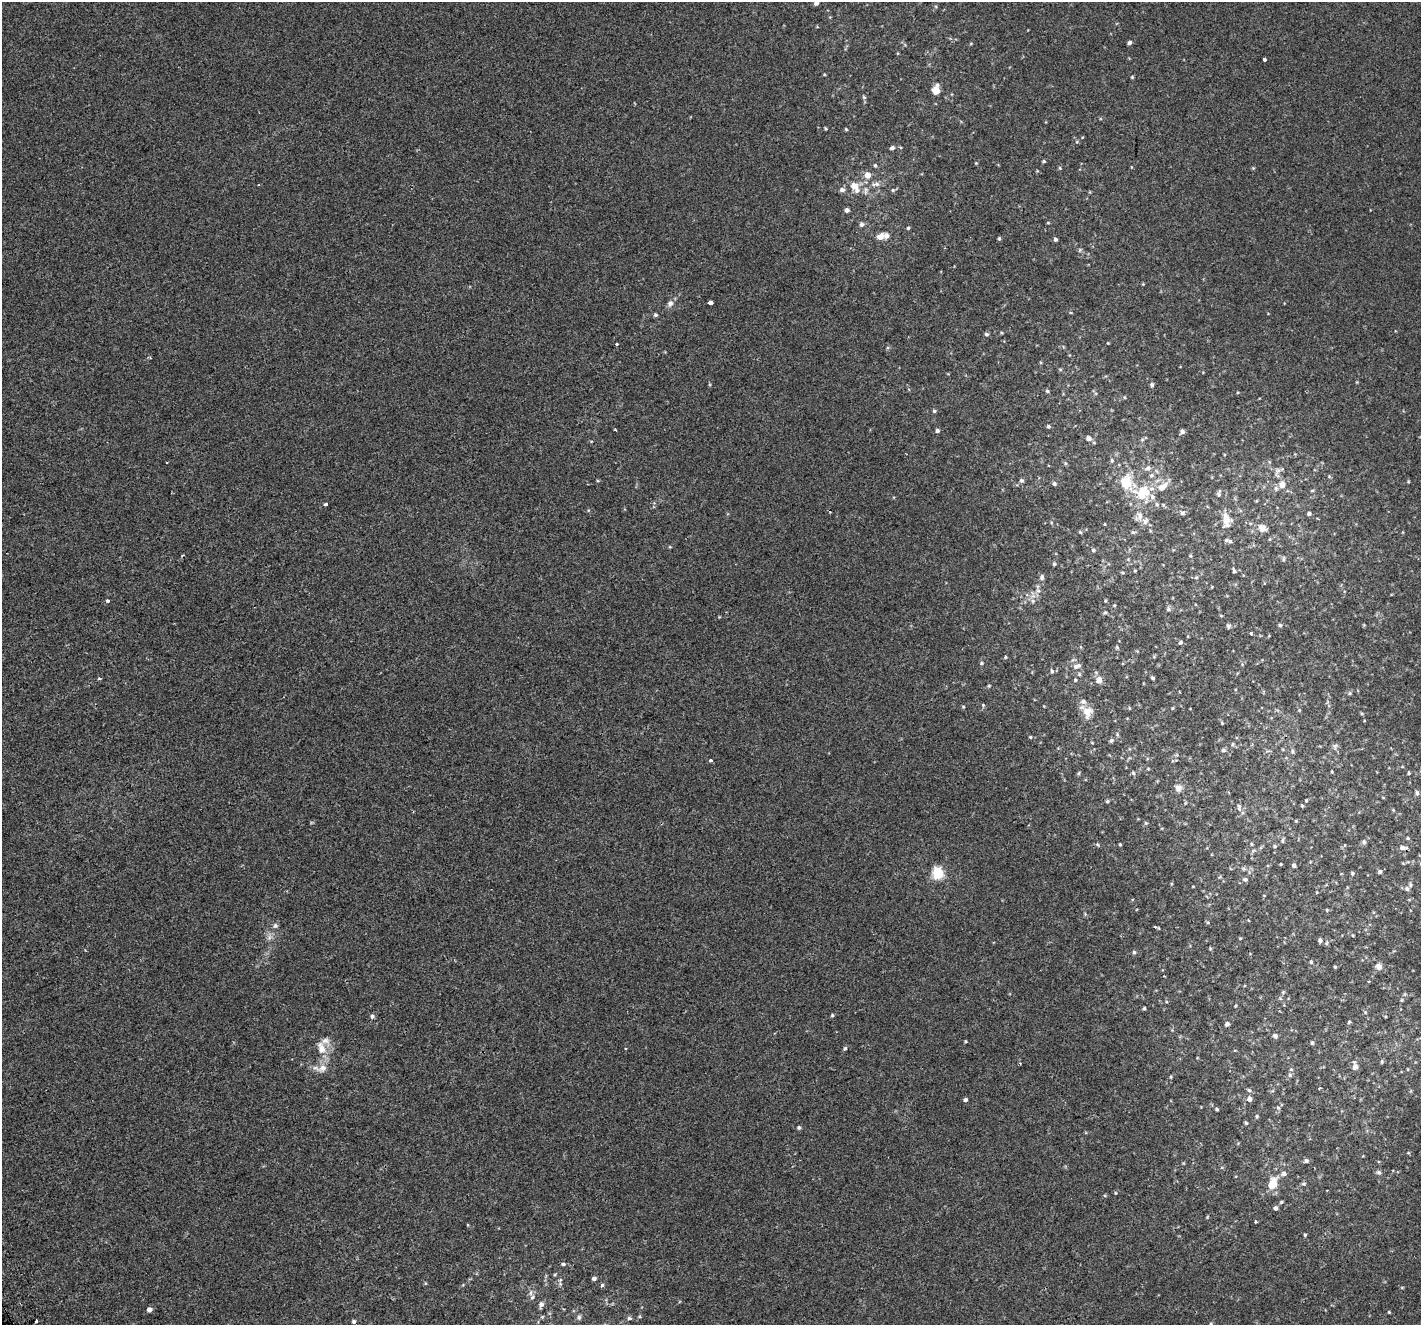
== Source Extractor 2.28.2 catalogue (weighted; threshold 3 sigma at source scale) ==
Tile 7 of 4 x 4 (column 3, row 2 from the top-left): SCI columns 2886-4304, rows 2849-4171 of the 5784 x 5641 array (HDU 1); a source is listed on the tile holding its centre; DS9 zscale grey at full resolution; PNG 1423 x 1327 px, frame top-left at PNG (2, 2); no overlay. Shown black and unused: <1% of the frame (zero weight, under 2 of 3 exposures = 3% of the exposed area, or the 3 px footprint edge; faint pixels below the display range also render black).
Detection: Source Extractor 2.28.2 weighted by HDU 2 'WHT'; one run over the whole footprint, this tile lists its part. Background 0.00127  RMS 0.0056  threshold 0.0251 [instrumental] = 3 sigma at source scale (4.5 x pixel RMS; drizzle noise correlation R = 1.50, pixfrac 1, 0.0396/0.0396 arcsec/px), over >= 5 px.
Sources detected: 223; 1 cosmic-ray / hot-pixel residue — not listed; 16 inside a brighter listed object's ellipse — not listed separately; the other 206 listed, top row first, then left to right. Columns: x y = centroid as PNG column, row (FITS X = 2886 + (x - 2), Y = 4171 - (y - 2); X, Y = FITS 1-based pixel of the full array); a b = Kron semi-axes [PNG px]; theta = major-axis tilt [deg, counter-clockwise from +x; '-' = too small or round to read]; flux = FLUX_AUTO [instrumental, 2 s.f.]
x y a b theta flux
816 3 5 5 - 2.1
1129 43 5 4 - 1.3
1264 59 4 3 - 4.7
1132 77 4 4 - 0.52
936 90 8 7 - 4.6
864 97 6 4 -44 0.75
825 129 4 3 - 0.57
846 129 4 3 - 0.48
892 148 5 4 - 1.3
1044 161 4 3 - 0.66
976 163 4 4 - 0.46
875 165 5 4 - 0.73
1060 168 5 4 - 0.6
1253 168 4 4 - 0.5
867 175 7 6 - 4
876 184 12 6 5 2.5
854 186 7 7 - 5.2
842 190 6 5 - 1.7
866 190 13 6 81 2.2
893 190 5 4 - 0.7
847 210 4 4 - 1.5
1048 223 5 3 - 0.46
861 224 6 5 - 1.4
908 228 4 4 - 0.66
880 237 9 7 36 3.1
999 238 5 4 - 0.68
1055 239 4 4 - 1.1
1080 250 7 3 54 0.64
1143 284 4 4 - 0.4
710 302 4 3 - 21
670 303 9 7 61 2.2
655 315 5 4 - 0.95
986 334 5 5 - 1.1
1108 343 3 3 - 0.44
616 344 3 3 - 6.1
1060 369 6 4 -19 0.57
1152 385 5 5 - 0.95
1047 391 5 4 - 0.79
1095 393 6 4 -70 0.7
1124 397 4 4 - 0.55
934 411 5 4 - 0.81
1048 426 5 5 - 0.79
937 430 5 5 - 1.1
1182 432 5 5 - 1.4
1088 438 6 5 - 2.2
1142 440 5 5 - 0.79
1094 443 5 3 - 0.52
1112 460 6 4 -70 0.8
1065 463 5 5 - 0.74
1148 468 8 6 30 1.6
1278 470 12 6 65 2.1
1329 476 5 4 - 0.62
1021 480 6 5 - 1
1054 483 5 5 - 1.1
1282 484 12 10 82 4.2
1312 490 6 4 1 0.6
1143 493 22 19 10 20
1219 494 8 5 76 1.1
326 504 3 3 - 1.3
1182 513 6 5 - 1.4
1309 514 5 4 - 1.2
1139 516 14 10 76 4
1226 519 17 11 -85 6.1
1262 528 11 8 -33 3.4
1080 532 5 4 - 0.65
1133 532 7 4 -7 0.87
1270 539 5 3 - 0.45
1226 540 5 5 - 0.87
1093 550 5 5 - 0.88
1190 556 5 4 - 0.57
1284 559 7 3 82 0.72
1054 564 4 4 - 0.76
1135 571 4 4 - 0.45
1234 571 6 3 -73 0.93
1042 577 7 6 - 1.4
1196 577 5 4 - 0.72
1038 591 7 6 - 1.5
1033 596 6 6 - 1.7
108 601 3 3 - 1.9
1114 605 4 3 - 0.51
1168 609 7 6 - 1.1
1105 613 6 4 2 0.66
1280 625 5 5 - 0.77
1228 626 6 5 - 1.1
1251 633 5 3 - 0.67
1180 642 6 4 30 0.81
1117 647 5 5 - 0.59
1005 657 4 4 - 0.5
981 663 5 4 - 0.74
1077 666 11 6 18 2.2
1052 671 6 4 -66 0.96
1153 678 4 3 - 0.9
99 679 3 3 - 1.9
1075 680 5 4 - 0.6
1099 680 6 5 - 5.2
989 686 4 4 - 0.55
1350 693 5 5 - 0.72
983 705 5 4 - 0.62
963 707 5 4 - 0.55
1172 708 5 3 - 0.46
1087 712 15 11 -49 5.8
1362 714 5 3 - 0.57
1222 723 4 4 - 0.47
1117 734 6 3 -73 0.57
1030 737 4 4 - 0.57
1111 740 5 5 - 0.9
1233 744 5 4 - 0.78
1335 746 8 6 78 1.2
1223 750 6 5 - 1
1292 751 6 4 -90 0.86
711 760 4 3 - 1.7
1332 771 4 2 - 0.46
1079 773 6 3 70 0.58
1133 773 5 4 - 0.82
1409 773 4 4 - 0.57
1178 788 10 9 - 2.5
1417 793 7 5 -81 1.1
1107 801 4 4 - 0.71
1306 801 4 4 - 0.48
1302 806 5 4 - 0.6
1239 807 12 6 -84 1.7
1296 821 5 3 - 0.42
1146 823 5 5 - 0.62
1408 838 4 4 - 0.55
1282 841 8 4 89 0.75
1364 842 7 5 -76 1
1120 844 4 3 - 0.51
1252 844 5 3 - 0.59
1098 845 5 3 - 0.51
1275 846 5 4 - 0.65
1402 848 8 6 -19 2.1
1281 864 3 3 - 0.42
1294 865 4 4 - 1.2
1244 869 6 4 -19 0.93
1380 872 5 5 - 1.1
938 873 6 6 - 45
1352 873 5 4 - 0.76
1245 879 6 5 - 1
1407 889 6 6 - 1.2
1327 910 5 3 - 0.44
275 926 7 6 - 1.3
1155 927 6 2 -17 0.9
1352 935 5 3 - 0.46
269 938 7 4 72 1.4
1240 938 4 4 - 0.46
1320 940 5 5 - 1.4
1326 943 5 5 - 0.8
1134 952 5 4 - 0.85
1311 962 5 4 - 0.71
1379 966 8 7 - 2.8
1335 967 4 4 - 0.61
1164 976 2 2 - 0.36
1402 1000 5 4 - 0.6
1235 1006 4 3 - 0.48
1144 1008 4 4 - 0.61
1365 1012 5 3 - 0.6
832 1015 5 4 - 0.61
372 1016 6 5 - 1.2
1349 1022 4 4 - 0.72
1227 1024 5 5 - 1.5
1275 1036 6 6 - 1.5
1312 1043 5 4 - 0.87
321 1048 20 11 -70 6.9
625 1048 3 3 - 0.53
845 1048 5 5 - 0.86
1382 1062 6 4 85 0.66
1355 1066 9 5 -77 3.3
323 1068 15 10 50 4.9
1290 1075 6 5 - 1.1
1171 1076 5 3 - 0.51
1319 1088 3 2 - 0.58
1249 1090 5 5 - 0.91
1249 1099 7 6 - 2.1
966 1100 5 4 - 1.2
1278 1108 5 5 - 0.9
1217 1109 5 3 - 0.71
1257 1116 5 4 - 0.68
1246 1123 4 4 - 0.63
799 1127 5 4 - 0.87
1408 1153 5 4 - 0.53
1306 1161 6 5 - 1.3
1379 1172 7 6 - 1.2
1284 1174 7 6 - 1.8
1272 1184 9 6 65 14
1304 1184 6 5 - 0.91
1327 1190 2 2 - 0.39
1115 1193 5 3 - 0.47
1281 1202 5 4 - 0.67
1275 1208 5 5 - 1.3
1207 1217 5 4 - 0.52
1256 1222 4 3 - 0.47
1305 1235 4 4 - 0.59
563 1264 6 4 0 0.89
594 1278 5 4 - 1.5
560 1280 5 4 - 0.78
602 1285 4 4 - 1.6
1402 1288 5 3 - 0.46
531 1293 8 6 73 1.8
541 1304 8 6 78 1.9
149 1309 5 5 - 2.1
1389 1312 4 3 - 0.45
579 1317 7 6 - 1.3
629 1318 6 4 -9 1.2
36 1321 3 3 - 1.9
354 1321 5 5 - 1.1
1211 1324 6 4 -48 0.77
Isophote crosses this tile's border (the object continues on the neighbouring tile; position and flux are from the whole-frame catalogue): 2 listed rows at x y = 816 3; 1211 1324
Unlisted compact peaks at least as high as the median listed source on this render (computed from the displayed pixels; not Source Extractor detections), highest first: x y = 966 1041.